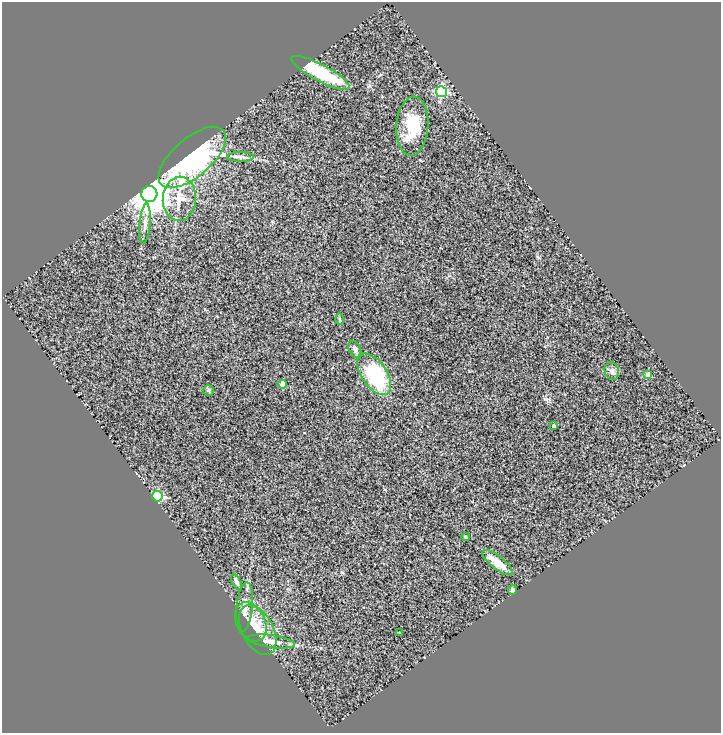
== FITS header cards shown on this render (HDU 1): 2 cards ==
NAXIS1  =                  719
NAXIS2  =                  731

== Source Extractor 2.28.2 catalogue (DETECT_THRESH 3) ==
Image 719 x 731 px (HDU 1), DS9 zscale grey, 1 PNG px = 1 image px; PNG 723 x 735 px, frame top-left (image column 1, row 731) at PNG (2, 2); each listed source drawn as its Kron ellipse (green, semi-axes under 4 px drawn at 4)
Background 0.783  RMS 0.24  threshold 0.719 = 3 sigma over >= 5 px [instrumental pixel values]
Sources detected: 26; all 26 listed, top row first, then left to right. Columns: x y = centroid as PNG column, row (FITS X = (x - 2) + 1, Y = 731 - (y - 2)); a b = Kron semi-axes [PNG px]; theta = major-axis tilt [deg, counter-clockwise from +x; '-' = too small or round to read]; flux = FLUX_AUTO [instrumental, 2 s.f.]
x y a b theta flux
320 73 32 8 -28 850
441 92 5 5 - 1700
412 126 29 16 86 580
192 157 41 19 41 4600
241 157 13 5 0 58
149 194 8 8 - 52000
179 199 22 16 86 360
145 223 20 5 85 89
340 319 6 4 -89 19
355 349 9 5 -66 60
612 371 9 7 -73 54
374 374 23 12 -55 1200
648 375 4 4 - 150
283 384 4 4 - 230
208 390 5 5 - 29
554 426 3 3 - 49
157 496 5 5 - 1600
465 537 4 3 - 20
497 563 18 6 -38 250
236 582 9 4 -63 40
512 590 5 4 - 37
245 607 25 8 84 190
251 622 21 14 -62 240
258 630 27 15 -62 350
399 632 3 2 - 12
271 641 24 6 -8 170